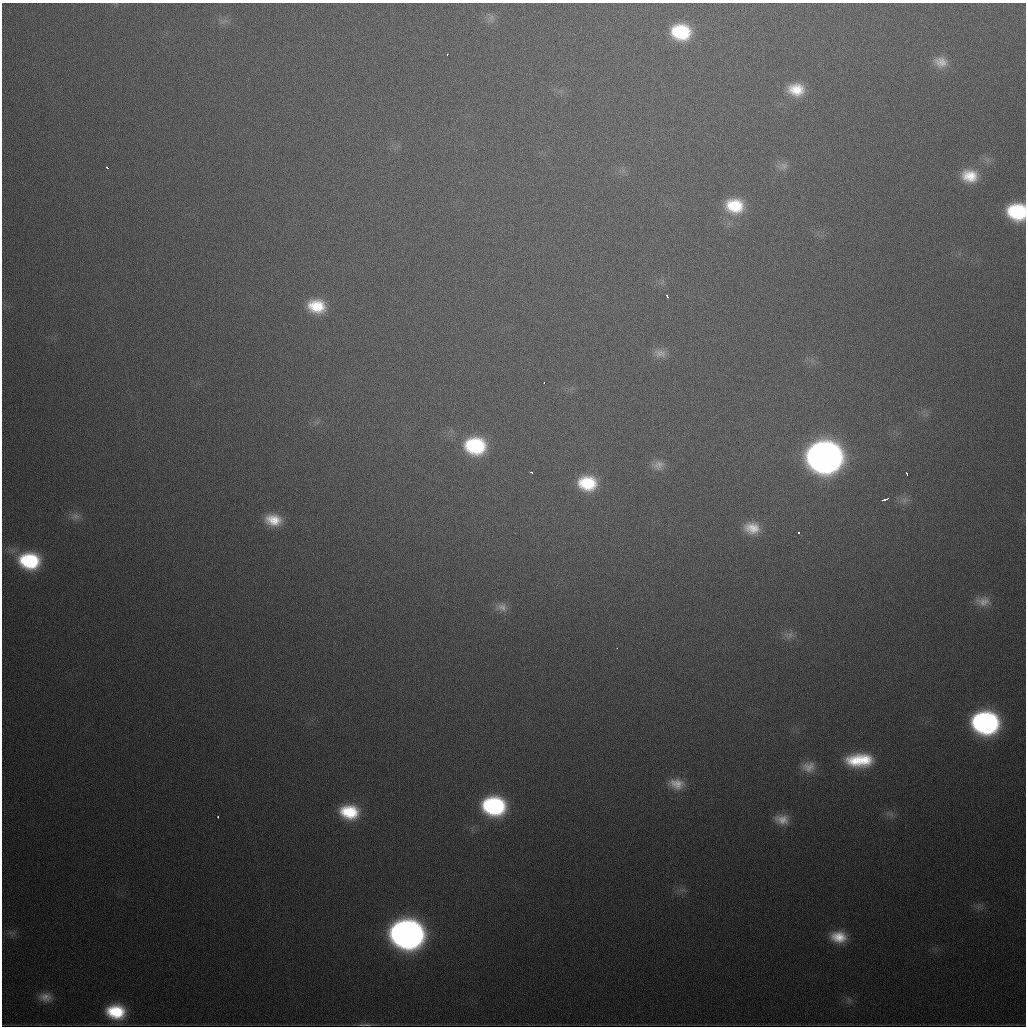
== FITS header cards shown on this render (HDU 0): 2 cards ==
NAXIS1  =                 1024
NAXIS2  =                 1024

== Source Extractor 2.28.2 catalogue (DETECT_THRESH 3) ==
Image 1024 x 1024 px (HDU 0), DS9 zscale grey, 1 PNG px = 1 image px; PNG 1028 x 1028 px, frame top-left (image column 1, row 1024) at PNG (2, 3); no overlay
Background 549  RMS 18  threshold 55.1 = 3 sigma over >= 5 px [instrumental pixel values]
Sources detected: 48; all 48 listed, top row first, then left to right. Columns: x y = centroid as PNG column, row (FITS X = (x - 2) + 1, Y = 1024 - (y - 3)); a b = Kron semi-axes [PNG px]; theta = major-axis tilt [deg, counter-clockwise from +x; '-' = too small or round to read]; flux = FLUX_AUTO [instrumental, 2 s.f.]
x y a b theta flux
491 18 12 6 -85 5.9e+03
681 32 20 16 -7 8.2e+04
447 55 3 2 - 2.3e+03
941 62 18 14 -11 1.7e+04
796 89 20 15 -6 3.4e+04
783 166 13 10 26 8.1e+03
107 167 3 2 - 5.2e+03
970 176 19 15 -7 3.4e+04
735 206 20 16 -8 5.3e+04
1017 212 16 14 -14 9.9e+04
667 296 4 2 - 2.4e+03
316 306 18 14 -10 4.3e+04
660 353 18 12 -9 1.2e+04
544 383 3 2 - 2.2e+03
475 446 20 16 -7 1.1e+05
824 457 21 18 -6 1.8e+06
658 465 17 13 6 1.3e+04
531 472 3 3 - 4.2e+03
907 474 3 2 - 2.4e+03
587 483 19 15 -6 6.1e+04
885 499 6 3 18 6.3e+03
905 500 11 9 8 8.1e+03
75 516 13 10 2 8.8e+03
273 520 20 14 -10 3.0e+04
752 528 19 14 -9 2.5e+04
799 533 3 3 - 2.4e+03
29 561 19 15 -8 1.0e+05
983 601 20 12 -2 1.5e+04
502 607 16 11 -2 1.1e+04
789 635 16 10 1 9.7e+03
617 648 2 2 - 2.2e+03
985 723 19 16 -8 4.2e+05
859 760 27 13 2 6.4e+04
808 767 17 14 1 1.6e+04
676 784 20 14 -8 2.1e+04
494 806 20 16 -9 1.9e+05
349 812 18 14 -7 5.9e+04
891 814 8 6 -46 4.6e+03
218 817 3 2 - 1.7e+03
782 819 18 12 -12 1.7e+04
682 890 12 2 0 3.0e+03
978 907 7 4 71 3.2e+03
407 934 21 17 -9 1.4e+06
838 937 18 13 -7 2.9e+04
45 997 17 12 -8 1.5e+04
849 1000 11 6 -78 4.2e+03
116 1012 19 14 -8 6.8e+04
367 1025 17 4 -2 4.6e+03
At the frame edge (FLAGS 8, measured only in part): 1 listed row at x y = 1017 212